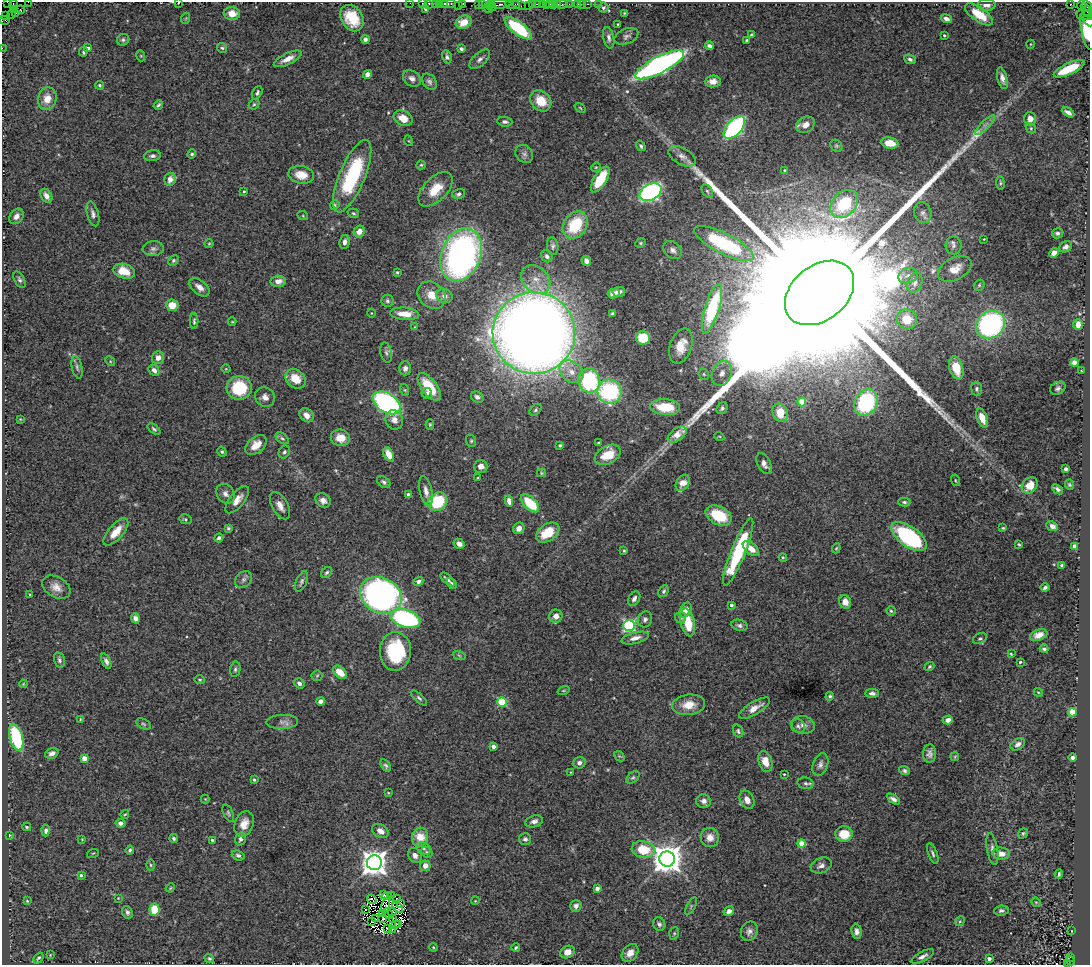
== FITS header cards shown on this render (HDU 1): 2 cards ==
NAXIS1  =                 1088
NAXIS2  =                  963

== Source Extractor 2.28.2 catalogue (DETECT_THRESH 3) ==
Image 1088 x 963 px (HDU 1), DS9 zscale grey, 1 PNG px = 1 image px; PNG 1092 x 967 px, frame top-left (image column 1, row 963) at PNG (2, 2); each listed source drawn as its Kron ellipse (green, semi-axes under 4 px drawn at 4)
Background 2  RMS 0.051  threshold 0.154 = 3 sigma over >= 5 px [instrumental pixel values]
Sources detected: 439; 3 with non-positive FLUX_AUTO (blend fragments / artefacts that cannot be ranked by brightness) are neither listed nor drawn; the other 436 listed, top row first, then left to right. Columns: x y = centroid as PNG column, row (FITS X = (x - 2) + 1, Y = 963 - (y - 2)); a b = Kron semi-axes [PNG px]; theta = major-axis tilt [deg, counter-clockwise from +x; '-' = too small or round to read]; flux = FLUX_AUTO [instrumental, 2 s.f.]
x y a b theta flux
7 2 2 2 - 15
28 2 4 2 - 150
178 3 3 2 - 2.5
410 3 2 2 - 56
422 3 2 2 - 83
429 3 3 3 - 210
435 3 2 2 - 110
445 3 3 3 - 270
14 4 5 3 - 68
439 4 3 2 - 170
448 4 8 3 0 410
463 4 4 3 - 140
478 4 4 2 - 160
482 4 4 2 - 170
500 4 12 3 2 930
533 4 3 2 - 77
537 4 2 2 - 37
542 4 2 2 - 54
550 4 3 2 - 280
553 4 3 3 - 160
558 4 3 3 - 130
562 4 6 3 8 240
569 4 2 2 - 24
577 4 3 2 - 150
582 4 2 2 - 32
588 4 3 2 - 82
599 4 2 2 - 35
1070 4 3 3 - 550
458 5 3 2 - 44
489 5 4 3 - 180
512 5 7 3 -7 220
519 5 7 3 -29 220
529 5 2 2 - 25
546 5 2 2 - 200
986 5 9 6 0 18
1081 5 5 4 - 81
1087 6 6 3 -54 200
492 7 4 3 - 70
603 8 5 5 - 6.1
14 9 3 3 - 81
426 9 4 3 - 6.7
488 9 2 2 - 72
21 10 4 3 - 150
1086 10 7 4 -65 300
624 13 3 2 - 2.9
15 14 3 2 - 81
232 14 8 6 -5 43
979 14 16 7 -35 77
11 15 2 2 - 66
1080 15 2 2 - 27
1087 15 6 3 5 520
6 16 3 2 - 54
186 18 5 3 - 2.7
352 18 14 10 -57 100
946 19 5 4 - 14
4 20 5 4 - 230
1089 21 6 4 -49 400
464 22 8 6 21 48
618 24 3 2 - 3.1
518 28 16 6 -38 200
1088 30 20 7 -81 210
752 35 4 3 - 5.4
944 35 3 3 - 5.2
626 36 12 7 22 13
609 38 11 5 -78 12
365 39 4 4 - 12
123 40 6 6 - 7.4
747 40 4 3 - 7
1031 44 4 3 - 2.7
709 46 4 3 - 9.6
2 48 2 2 - 46
88 48 3 3 - 9.4
222 48 5 5 - 5.8
461 49 4 3 - 10
83 52 5 3 - 5.9
141 56 5 3 - 3.4
447 57 7 5 -77 10
288 59 15 5 26 29
480 59 13 6 43 15
910 59 6 4 -25 9.3
659 65 27 8 27 1400
1069 69 17 5 25 110
368 74 4 4 - 19
412 78 10 7 -36 15
1002 78 11 5 -76 18
713 81 8 6 5 22
429 82 9 6 -51 11
99 85 4 4 - 5.2
257 93 7 4 62 7.9
47 99 11 9 76 44
541 101 11 9 -44 75
254 104 6 4 42 4.7
158 105 5 3 - 6.4
580 108 6 3 -37 3.5
1068 112 7 3 -30 14
403 118 10 7 -25 37
1030 119 7 6 - 28
505 122 7 5 -7 8.6
805 125 10 7 30 28
985 125 13 4 45 16
734 127 14 7 48 590
1031 128 5 4 - 5
409 141 5 3 - 2.8
890 143 8 5 -11 48
641 146 5 4 - 6.1
836 146 6 5 - 5.7
192 154 5 4 - 6.1
524 154 10 8 -46 14
152 156 8 5 8 10
682 156 15 8 -29 23
421 165 4 4 - 4.2
596 167 5 4 - 3.3
785 170 3 3 - 5.1
301 175 13 8 -10 52
352 176 39 13 67 320
170 179 6 5 - 23
600 179 14 6 58 110
1000 183 7 3 -83 4.8
435 189 21 11 45 74
244 191 3 3 - 3.4
707 191 7 5 -59 7.8
651 192 12 8 29 1000
459 194 6 5 - 7.3
46 196 7 5 -57 24
844 204 16 11 47 190
335 205 5 4 - 4.6
353 213 6 4 -16 6.2
923 213 11 8 -72 17
93 214 13 5 -74 14
16 216 8 6 55 19
303 216 5 3 - 3
575 225 15 11 55 160
359 231 6 5 - 33
1057 233 5 5 - 8
984 239 3 2 - 2.4
345 242 7 5 82 17
641 243 5 4 - 4.6
209 244 4 4 - 3.7
724 244 33 10 -27 360
553 246 9 5 -82 9.8
953 246 9 8 - 13
1066 247 7 5 35 13
153 249 10 7 5 13
673 250 10 7 -42 15
1054 253 5 4 - 22
461 255 27 19 69 1300
547 256 6 5 - 11
173 260 6 4 47 6.1
586 261 5 4 - 16
955 269 18 11 28 46
124 271 11 7 -16 70
397 272 4 3 - 4.2
908 276 10 7 20 19
20 280 9 5 -62 9
536 280 16 12 -42 51
278 281 7 5 4 23
915 283 10 7 68 17
979 285 6 5 - 5
199 287 12 7 -40 22
619 292 6 5 - 13
613 293 6 5 - 21
819 293 38 27 39 470000
431 295 15 12 -42 51
444 296 8 7 - 22
387 301 6 6 - 7.2
172 305 6 6 - 56
712 309 25 7 73 210
371 313 4 3 - 2.5
613 313 4 3 - 6.6
405 314 14 6 -5 47
907 319 10 9 - 70
194 321 8 3 -90 6.9
232 322 4 3 - 3.1
1078 324 5 4 - 39
990 325 15 13 35 800
415 327 4 4 - 3.3
534 333 41 41 - 7200
643 338 7 6 - 110
681 346 18 11 72 57
386 353 10 5 -77 9.9
158 358 6 6 - 23
110 361 5 4 - 3.7
1074 363 4 4 - 59
77 367 11 5 -77 10
405 368 7 6 - 14
956 368 12 7 -74 72
226 369 5 3 - 2.5
154 370 6 4 -44 16
1082 371 4 2 - 3.2
571 372 13 10 -39 38
722 373 13 9 67 32
704 374 6 5 - 5.5
295 379 11 8 -38 67
589 380 12 11 - 360
429 387 16 7 -52 99
239 388 12 12 - 160
1058 388 8 6 33 10
977 389 7 5 -83 7.3
405 390 6 4 -71 4.1
609 391 12 12 - 340
427 393 6 5 - 9.6
265 397 10 9 - 20
477 397 6 5 - 12
802 402 4 4 - 100
387 403 15 9 -33 780
866 403 14 11 62 330
665 407 15 8 -5 110
722 408 6 5 - 8.5
536 410 7 5 43 5.9
780 413 9 7 -65 62
307 415 8 6 -42 21
982 418 10 5 -70 40
20 419 4 3 - 2.7
394 420 10 8 -76 22
430 425 5 4 - 4.7
154 429 7 4 -37 6.3
677 435 11 6 37 47
719 436 5 3 - 3.3
282 438 7 5 -39 7.4
340 438 10 8 -8 46
471 441 6 5 - 5.2
599 443 3 3 - 4.7
256 445 12 7 40 49
560 445 4 3 - 4.7
222 452 5 4 - 5.3
284 452 7 5 62 7.2
389 454 7 4 -62 47
608 455 14 9 28 78
764 464 11 6 -63 18
481 466 7 6 - 19
1066 469 3 3 - 8.9
541 473 4 4 - 3.5
478 478 3 3 - 3.1
955 480 6 3 -71 3.6
384 482 7 5 -38 9
683 483 9 6 56 28
1030 485 9 7 47 45
1069 485 5 4 - 5.1
1057 489 6 4 -39 8.2
426 491 15 6 -77 23
225 494 10 8 -56 17
408 494 4 3 - 11
237 500 16 7 51 28
323 500 8 6 -34 20
509 501 5 4 - 20
437 502 10 8 36 200
904 502 6 4 -1 6.7
530 503 11 6 -44 140
280 506 15 7 -59 28
719 516 14 9 -27 100
185 519 6 4 -13 6.1
1052 526 6 4 -23 16
228 528 4 3 - 5.5
519 528 6 5 - 23
1003 528 4 3 - 3.6
116 532 17 7 49 50
548 533 13 8 34 92
909 536 20 10 -36 430
219 538 4 4 - 8.6
459 544 6 4 -31 22
1019 544 3 3 - 3.8
1075 546 3 3 - 15
751 548 10 5 -41 37
836 548 5 4 - 3.9
624 551 4 3 - 4
738 552 36 7 68 310
783 557 4 3 - 3.9
1062 565 3 3 - 4.6
327 573 6 5 - 6.5
243 579 9 7 45 12
448 579 9 3 -42 10
301 581 11 5 67 9.7
418 581 5 4 - 10
452 583 6 4 -49 4.8
56 587 15 10 -31 30
1045 587 4 3 - 8.2
664 591 6 4 61 6.3
30 595 3 2 - 3.3
381 595 22 17 -28 1600
634 599 8 5 58 12
845 602 7 6 - 29
731 605 3 3 - 10
685 610 8 5 62 24
891 611 5 4 - 5.3
556 616 7 6 - 24
680 617 6 5 - 11
135 618 5 4 - 14
406 619 15 8 -17 610
645 619 8 7 - 11
688 622 14 7 -76 99
629 625 6 5 - 520
739 625 8 5 -18 10
1039 635 9 5 20 25
635 638 14 5 15 22
980 639 7 5 25 6.6
1044 649 4 3 - 6.4
395 651 19 15 88 250
1011 654 4 3 - 3.4
459 655 6 4 -20 5.2
59 660 8 5 -75 9.3
106 661 8 4 -66 11
1020 662 3 3 - 5.2
929 667 5 4 - 4.3
235 669 8 5 79 7.9
340 672 8 5 -44 51
317 676 6 5 - 5.6
200 680 5 4 - 4.5
299 683 5 5 - 15
23 684 4 3 - 2.8
564 691 6 3 18 3.2
1038 692 4 3 - 3.4
872 693 6 4 1 12
830 696 4 4 - 5.7
419 698 10 4 -42 7.4
321 701 4 4 - 21
502 702 5 4 - 210
689 705 16 10 7 52
754 708 17 6 31 32
1072 712 4 4 - 150
80 719 3 2 - 2.5
948 720 5 4 - 22
282 722 16 7 3 20
143 724 8 5 -27 5.9
803 725 11 9 -8 20
798 726 7 6 - 9.2
738 731 7 5 -71 6.1
16 737 14 6 -74 260
1018 744 8 5 32 14
493 746 4 3 - 18
52 753 7 5 22 13
930 753 9 6 86 15
619 756 6 4 -42 4.8
955 757 4 4 - 3.4
1073 757 4 3 - 13
84 758 4 4 - 41
765 761 10 6 -74 43
579 763 6 5 - 13
820 765 11 7 70 15
386 766 7 4 -56 6.5
904 770 5 4 - 8.3
570 772 3 2 - 2.1
784 774 3 2 - 2.7
633 777 7 5 38 6.8
254 780 4 4 - 6.7
805 783 8 5 -14 8.6
388 793 3 2 - 2.6
205 799 4 4 - 2.9
893 799 7 4 -33 12
747 800 9 7 -63 27
704 801 7 7 - 16
228 813 9 5 -65 7.1
125 814 4 3 - 3.5
534 821 9 5 18 16
121 823 5 4 - 14
244 824 13 9 70 38
27 827 4 3 - 4.1
46 831 6 4 86 10
380 831 9 6 -32 23
1023 833 5 4 - 5.6
844 834 9 7 -3 68
9 835 3 3 - 3.1
420 837 9 8 - 64
710 837 9 9 - 31
174 838 4 4 - 7.7
82 839 4 3 - 2.8
240 839 6 5 - 12
525 839 6 6 - 10
212 840 4 3 - 5.5
802 843 4 4 - 95
424 848 8 5 -30 9.8
643 849 12 8 -11 100
992 849 16 5 -80 16
130 850 4 3 - 6.5
427 852 6 5 - 5.2
93 853 6 3 19 2.8
933 853 11 4 -69 9
1001 854 8 6 -4 30
238 855 6 5 - 8.6
415 855 8 6 -56 16
667 859 8 7 - 6000
374 863 7 7 - 4300
151 865 5 3 - 4.1
821 865 11 7 20 16
425 866 5 5 - 24
1059 874 4 3 - 5.1
81 875 4 3 - 8
170 888 5 3 - 3.2
597 888 4 4 - 10
383 894 3 2 - 5.7
387 896 4 2 - 3.6
391 896 3 2 - 6.5
118 898 3 3 - 2.2
372 899 5 2 - 5.4
397 899 2 2 - 2.2
27 901 3 3 - 3.3
475 901 4 3 - 2.7
1036 902 5 4 - 3.3
401 904 3 2 - 8.3
386 905 7 3 78 3.4
576 906 6 5 - 12
691 906 9 3 62 5.4
398 907 6 3 -46 4.9
154 909 6 5 - 91
365 909 2 2 - 3.2
729 911 6 4 33 16
1001 911 7 5 7 8.9
127 912 6 5 - 9.5
392 912 4 2 - 0.35
383 913 4 2 - 5.5
388 914 6 2 -40 3.4
375 918 2 2 - 3.3
383 919 4 2 - 9.8
393 919 4 2 - 1.2
372 921 3 2 - 0.45
960 921 5 4 - 4.4
396 924 3 2 - 0.95
399 924 3 2 - 2.3
659 924 7 6 - 9
387 928 3 2 - 8.6
392 929 4 2 - 2.5
749 931 10 8 67 17
857 931 8 5 -84 14
1072 931 3 2 - 1.6
674 933 6 5 - 4.8
433 947 4 3 - 3.2
516 948 4 3 - 5.4
567 952 7 6 - 26
630 953 10 7 50 26
50 955 4 3 - 2.5
923 956 12 5 28 15
1070 957 3 2 - 440
38 958 6 3 52 5.3
209 958 5 4 - 5.3
989 959 4 3 - 12
1070 961 5 2 - 250
1068 963 3 3 - 280
At the frame edge (FLAGS 8, measured only in part): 17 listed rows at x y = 7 2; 28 2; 178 3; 410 3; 422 3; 429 3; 435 3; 439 4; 463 4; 478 4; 482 4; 1087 15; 4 20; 1089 21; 1088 30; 2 48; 1068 963
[3 non-positive-flux detections neither listed nor drawn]